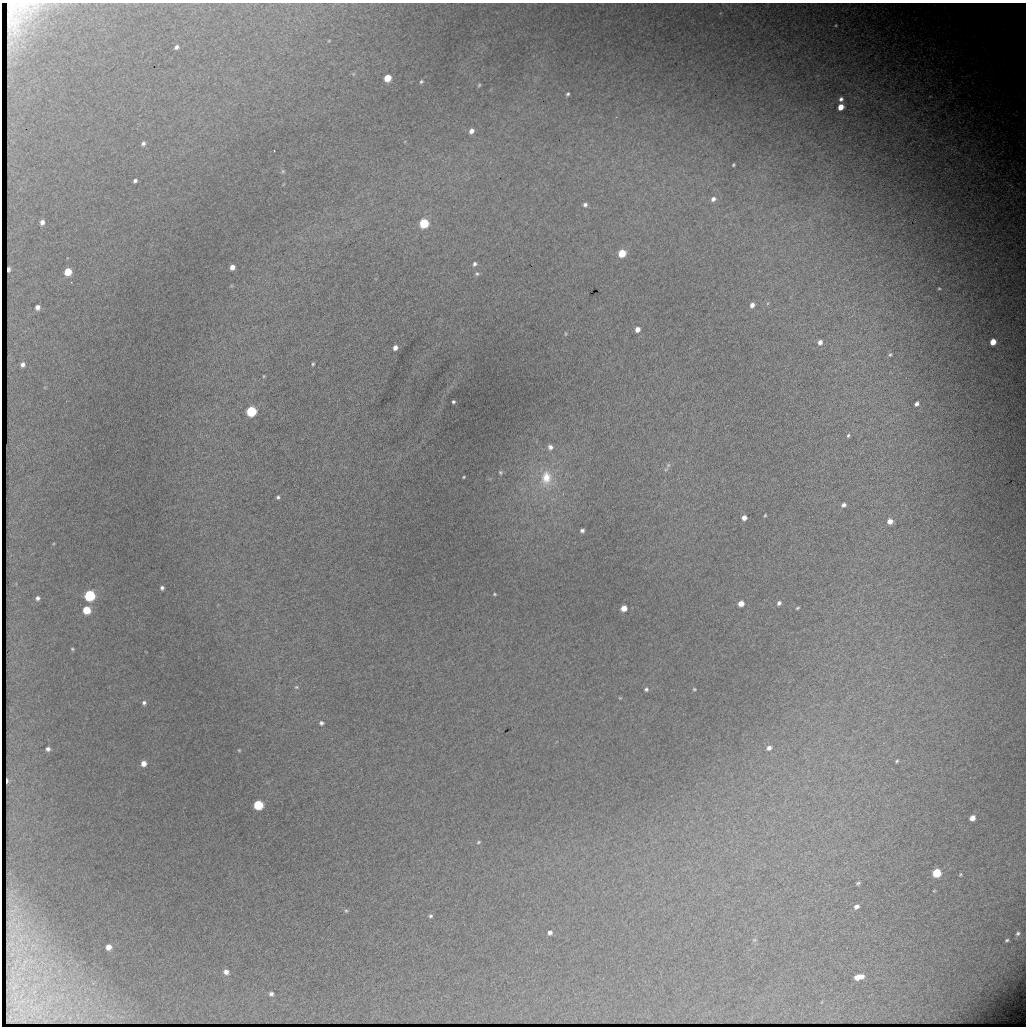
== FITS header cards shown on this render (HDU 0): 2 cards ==
NAXIS1  =                 1024 / length of data axis 1
NAXIS2  =                 1024 / length of data axis 2

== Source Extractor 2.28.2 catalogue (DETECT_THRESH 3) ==
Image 1024 x 1024 px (HDU 0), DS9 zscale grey, 1 PNG px = 1 image px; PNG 1028 x 1028 px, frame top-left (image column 1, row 1024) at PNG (2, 3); no overlay
Background 3410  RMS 16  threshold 49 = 3 sigma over >= 5 px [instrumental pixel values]
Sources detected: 93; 1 with non-positive FLUX_AUTO (blend fragments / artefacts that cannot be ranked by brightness) is not listed; the other 92 listed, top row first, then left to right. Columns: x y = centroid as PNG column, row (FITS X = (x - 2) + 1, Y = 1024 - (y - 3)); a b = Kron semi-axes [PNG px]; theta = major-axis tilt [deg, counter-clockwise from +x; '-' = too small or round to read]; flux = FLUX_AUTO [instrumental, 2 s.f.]
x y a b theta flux
836 25 4 3 - 1000
176 47 4 4 - 3000
353 74 6 3 71 1100
387 78 5 5 - 24000
421 81 4 3 - 1400
479 85 5 4 - 1400
568 94 4 3 - 1800
841 99 5 5 - 3300
841 107 5 5 - 12000
471 131 5 5 - 5400
143 143 5 4 - 2900
274 151 3 2 - 590
733 165 3 3 - 1200
283 171 6 5 - 1700
135 181 4 3 - 2500
713 199 6 5 - 4100
585 205 5 4 - 2700
42 222 5 4 - 4900
424 223 6 5 - 68000
622 253 5 5 - 34000
475 264 6 5 - 2600
232 267 5 4 - 7400
9 269 5 3 - 3700
68 272 5 5 - 31000
477 274 6 6 - 2200
939 288 4 3 - 1100
752 305 6 5 - 5100
37 307 5 4 - 5400
637 329 5 5 - 7000
565 334 5 3 - 1000
820 342 5 4 - 4900
993 342 5 5 - 14000
395 348 5 4 - 5300
890 355 6 4 60 1600
22 364 5 4 - 4000
313 364 4 3 - 1400
264 376 3 3 - 930
453 402 3 3 - 1700
917 404 5 4 - 3600
251 411 6 5 - 110000
848 436 5 4 - 1700
550 447 7 7 - 4900
668 465 6 5 - 2400
666 469 6 4 19 1500
500 472 6 5 - 2000
464 477 3 2 - 1100
546 478 22 16 84 32000
278 497 5 4 - 2000
844 505 5 5 - 3700
765 515 3 2 - 1100
744 518 5 4 - 6000
890 521 6 5 - 8500
582 531 5 4 - 2900
162 588 4 4 - 2600
494 594 3 3 - 1200
90 596 6 6 - 140000
37 598 5 5 - 3500
741 603 5 5 - 8600
779 603 5 5 - 2900
624 608 5 5 - 11000
797 608 4 2 - 1300
87 610 5 5 - 31000
72 649 5 4 - 1400
296 687 6 5 - 1700
646 689 6 5 - 2200
694 689 4 3 - 1200
620 698 4 3 - 1000
144 703 5 5 - 2700
321 723 5 4 - 2500
769 748 5 5 - 4100
48 749 4 4 - 3200
239 750 3 3 - 1200
897 761 5 4 - 1500
143 763 5 5 - 8800
7 781 4 2 - 300
258 805 6 6 - 74000
972 818 5 5 - 7700
478 842 5 3 - 1300
937 873 6 5 - 50000
960 874 5 3 - 1200
858 883 4 3 - 1500
856 906 6 4 30 4200
346 911 6 5 - 1700
430 916 5 4 - 1800
550 933 5 4 - 3200
1018 933 5 4 - 2100
754 940 6 4 42 1600
1007 940 4 3 - 1700
109 947 5 5 - 8900
226 972 6 5 - 5100
859 977 9 5 14 12000
271 994 4 4 - 2800
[1 non-positive-flux detection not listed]